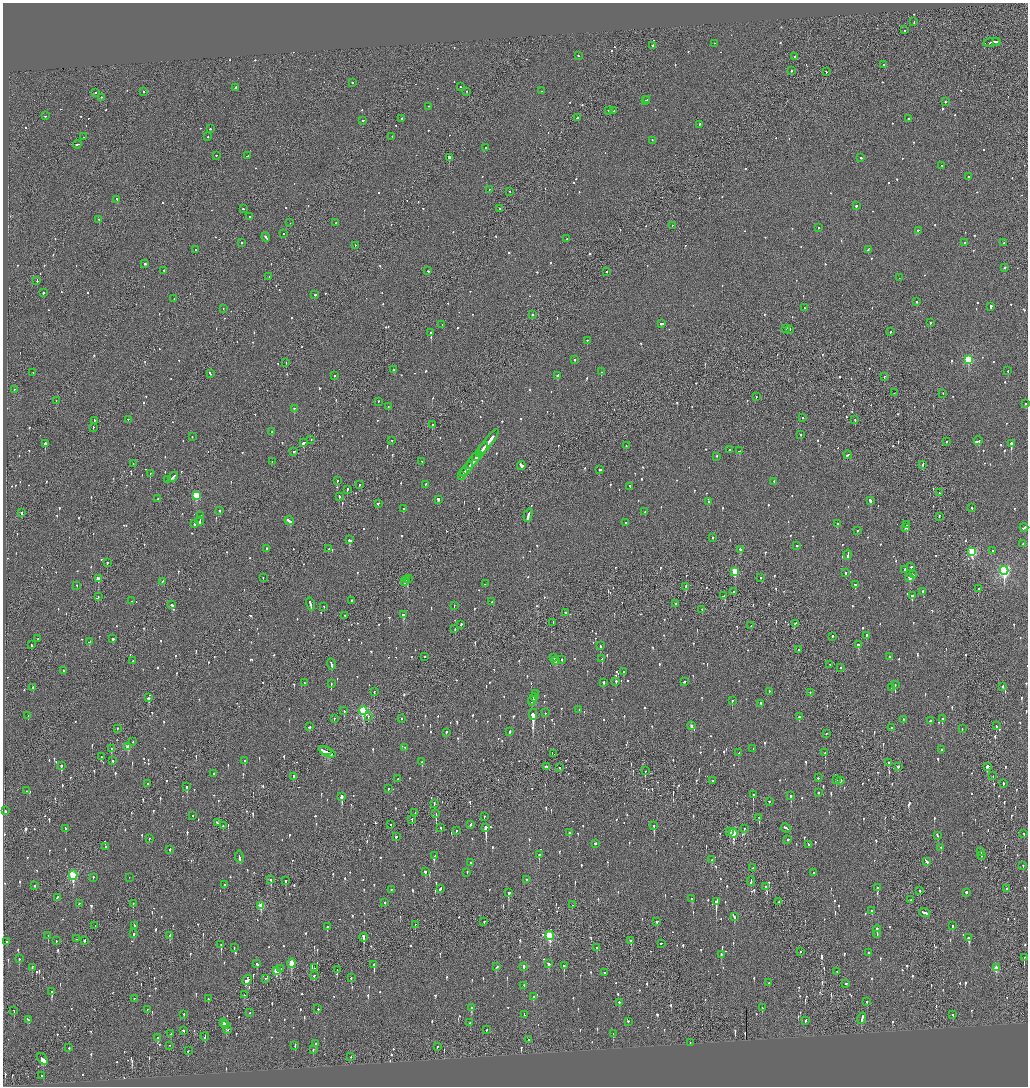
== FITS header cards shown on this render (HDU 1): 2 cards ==
NAXIS1  =                 2051
NAXIS2  =                 2168

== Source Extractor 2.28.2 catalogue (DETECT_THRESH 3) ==
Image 2051 x 2168 px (HDU 1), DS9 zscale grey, zoomed out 1/2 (1 PNG px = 2 x 2 image px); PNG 1030 x 1088 px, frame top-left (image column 2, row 2168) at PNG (3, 3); each listed source drawn as its Kron ellipse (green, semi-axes under 4 px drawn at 4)
Background -0.0862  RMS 0.075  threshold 0.225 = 3 sigma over >= 5 px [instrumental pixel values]
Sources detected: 1513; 67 cannot appear on this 1/2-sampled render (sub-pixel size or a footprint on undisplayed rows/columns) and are neither listed nor drawn; of the other 1446, the 500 brightest by FLUX_AUTO listed and drawn (946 fainter detections omitted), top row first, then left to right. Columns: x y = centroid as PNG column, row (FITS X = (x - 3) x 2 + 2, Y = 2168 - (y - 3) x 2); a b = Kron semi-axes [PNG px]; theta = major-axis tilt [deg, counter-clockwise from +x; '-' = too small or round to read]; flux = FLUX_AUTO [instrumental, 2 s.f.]
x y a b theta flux
914 22 3 1 - 110
905 30 2 2 - 99
997 42 2 2 - 69
992 43 8 2 9 280
715 44 2 1 - 62
652 46 2 2 - 210
578 56 2 2 - 64
794 57 2 2 - 74
883 65 2 2 - 290
791 71 2 2 - 130
826 72 2 2 - 69
352 83 2 2 - 110
460 87 2 1 - 57
236 88 2 2 - 290
541 91 2 2 - 69
143 92 2 1 - 230
467 92 2 2 - 74
95 93 2 2 - 230
101 98 2 2 - 110
647 100 3 1 - 140
645 101 2 2 - 100
945 102 2 2 - 68
429 107 2 2 - 190
608 111 2 1 - 220
614 111 3 2 - 140
45 116 2 2 - 180
577 118 2 2 - 240
402 119 2 2 - 150
908 119 2 2 - 86
363 121 2 2 - 190
699 125 3 1 - 96
210 129 2 2 - 120
83 137 2 2 - 60
208 137 2 2 - 73
392 137 2 2 - 60
652 141 2 2 - 68
77 145 4 2 - 130
486 148 2 2 - 240
216 156 2 1 - 110
247 156 3 2 - 110
449 158 3 2 - 1900
861 158 2 2 - 68
942 166 2 2 - 62
968 177 2 2 - 110
489 190 2 2 - 62
510 192 2 1 - 110
117 200 2 2 - 97
856 206 2 2 - 280
243 209 2 2 - 91
499 209 2 2 - 100
250 217 2 2 - 600
99 220 2 2 - 240
290 223 2 1 - 200
336 223 2 2 - 59
672 226 2 1 - 71
818 228 2 2 - 490
918 231 2 2 - 63
283 234 2 2 - 76
266 238 5 2 - 320
567 239 2 1 - 61
242 243 2 2 - 58
965 243 2 2 - 82
1004 243 2 2 - 68
355 246 2 2 - 58
196 250 2 2 - 100
868 250 3 2 - 110
145 264 2 2 - 210
1005 268 2 2 - 180
164 271 2 2 - 77
428 271 3 2 - 170
606 272 2 2 - 64
269 277 2 2 - 97
899 278 2 2 - 60
37 281 3 2 - 150
43 293 2 2 - 130
315 295 2 2 - 250
174 299 2 2 - 91
917 302 2 2 - 130
991 307 3 2 - 290
804 308 2 2 - 73
223 309 2 1 - 73
532 315 2 2 - 63
930 323 2 2 - 98
662 324 4 2 - 140
442 325 2 1 - 61
786 329 2 2 - 84
790 330 3 2 - 71
890 332 2 2 - 170
431 333 2 2 - 350
587 341 2 2 - 67
575 360 2 2 - 82
968 360 3 3 - 1100
286 363 2 1 - 110
394 370 2 2 - 58
1008 371 2 1 - 81
601 372 2 1 - 110
33 373 2 2 - 94
210 374 3 2 - 120
334 376 2 2 - 57
557 376 3 2 - 150
884 377 2 1 - 320
14 390 2 1 - 76
894 393 2 1 - 56
943 394 2 1 - 92
756 397 2 1 - 84
56 401 2 2 - 62
378 402 2 2 - 140
1025 404 2 2 - 79
388 407 2 2 - 140
294 409 2 2 - 300
803 418 2 2 - 110
128 420 2 1 - 80
855 420 2 1 - 140
94 421 2 1 - 58
432 425 2 2 - 190
93 428 2 1 - 110
271 432 2 2 - 87
801 435 2 2 - 56
192 437 2 2 - 58
311 440 2 1 - 280
391 441 2 2 - 67
978 441 4 2 - 290
488 442 16 2 51 740
946 442 2 2 - 68
303 443 3 2 - 440
45 444 3 2 - 520
1011 444 2 2 - 280
626 446 2 2 - 58
482 450 8 2 52 410
729 450 2 1 - 480
739 451 3 2 - 91
294 452 3 2 - 110
848 455 4 2 - 120
477 456 5 2 - 310
717 457 2 2 - 61
474 460 11 2 52 530
272 462 2 2 - 83
422 462 2 2 - 60
133 464 2 2 - 57
923 465 3 2 - 64
521 466 4 2 - 530
467 469 8 2 50 450
600 470 3 2 - 120
463 473 3 2 - 150
150 474 2 2 - 230
461 476 3 2 - 140
173 477 6 2 43 200
168 480 2 2 - 68
337 481 2 2 - 66
774 482 2 2 - 82
359 485 2 1 - 61
425 485 2 2 - 92
630 487 2 2 - 180
347 490 2 2 - 340
939 493 2 1 - 88
196 496 3 3 - 560
339 497 2 2 - 150
158 499 2 2 - 76
438 500 3 2 - 220
870 501 2 2 - 380
709 502 2 2 - 120
378 504 2 2 - 240
971 508 2 2 - 80
404 509 2 2 - 140
219 511 2 2 - 61
645 512 2 2 - 71
22 513 2 2 - 390
528 515 7 2 75 500
201 516 2 2 - 65
939 517 3 1 - 63
200 521 4 2 - 210
289 521 5 2 - 300
626 523 2 2 - 88
194 524 2 2 - 670
838 524 2 2 - 98
907 525 2 2 - 470
905 528 3 1 - 310
1024 528 4 2 - 110
857 531 2 2 - 73
713 538 2 2 - 160
349 540 3 2 - 420
1023 544 2 2 - 66
797 546 2 2 - 120
266 549 2 2 - 110
328 549 2 2 - 60
740 550 2 2 - 86
993 551 2 2 - 70
972 552 4 3 - 1200
848 555 5 2 - 190
107 563 2 2 - 100
911 567 2 2 - 370
904 570 3 2 - 120
1004 571 4 3 - 2800
735 572 3 3 - 550
845 573 3 2 - 77
913 575 4 2 - 110
263 578 2 2 - 79
761 578 2 2 - 59
910 578 3 2 - 180
98 579 3 2 - 200
408 579 2 1 - 140
407 580 2 1 - 200
162 582 3 2 - 71
404 582 3 2 - 120
485 584 2 2 - 200
855 585 2 2 - 210
77 586 2 2 - 65
686 587 2 2 - 230
978 589 2 2 - 360
733 592 2 2 - 66
923 592 2 2 - 120
724 596 4 2 - 360
912 596 3 2 - 230
98 597 2 2 - 66
132 601 2 2 - 66
351 601 2 2 - 110
492 602 2 2 - 70
310 604 6 2 -75 240
676 604 2 1 - 68
172 605 3 2 - 160
454 606 2 2 - 57
324 607 2 2 - 68
702 610 2 2 - 77
565 613 2 2 - 100
403 615 3 2 - 420
345 616 2 2 - 60
553 623 2 1 - 95
795 624 4 2 - 130
461 625 2 2 - 110
751 626 2 1 - 57
455 629 2 2 - 79
866 636 3 2 - 96
832 637 2 2 - 130
38 639 2 2 - 62
113 639 2 2 - 310
89 642 4 2 - 140
31 645 2 2 - 72
859 645 3 2 - 210
600 646 2 2 - 64
798 650 2 1 - 140
425 657 2 2 - 56
890 657 2 2 - 91
554 658 2 2 - 120
602 659 2 2 - 71
562 660 2 2 - 100
133 661 3 2 - 87
556 661 4 2 - 300
331 665 6 2 -75 210
830 665 2 2 - 61
841 668 2 2 - 71
64 671 2 1 - 140
624 672 2 2 - 72
616 682 2 2 - 63
684 682 2 2 - 98
304 683 2 2 - 70
604 683 2 2 - 98
331 684 2 2 - 130
895 685 4 2 - 150
1003 687 2 2 - 150
33 688 2 2 - 220
891 688 2 2 - 110
374 692 2 1 - 140
769 692 2 2 - 78
810 693 2 2 - 61
535 694 3 2 - 120
148 698 3 2 - 150
534 698 4 2 - 210
532 701 5 2 - 220
732 701 2 2 - 170
761 704 3 2 - 150
579 710 2 2 - 60
344 711 2 2 - 110
363 711 4 3 - 1700
545 713 2 2 - 140
533 715 6 2 90 3000
28 716 2 2 - 89
368 717 3 2 - 72
799 717 2 2 - 160
334 719 2 1 - 77
401 719 2 2 - 160
942 719 2 2 - 110
904 720 2 2 - 71
931 721 3 2 - 98
691 726 3 2 - 86
996 726 2 2 - 100
309 727 3 2 - 350
891 728 2 2 - 56
118 729 2 1 - 120
962 729 2 2 - 70
509 732 3 2 - 85
446 733 3 2 - 95
826 734 2 1 - 87
133 742 2 1 - 210
128 747 3 2 - 190
405 748 2 2 - 59
112 749 3 2 - 270
753 749 2 2 - 55
942 750 2 2 - 65
325 751 7 3 -21 310
327 752 9 2 -26 410
739 753 2 1 - 120
825 753 2 1 - 110
554 754 2 1 - 200
101 757 2 2 - 86
113 761 2 2 - 82
245 761 2 2 - 400
422 762 3 2 - 200
889 763 3 2 - 160
61 766 2 2 - 440
547 767 2 2 - 81
898 767 3 2 - 120
987 767 2 2 - 1300
560 768 2 2 - 67
645 771 2 1 - 130
214 774 2 2 - 230
993 776 2 1 - 57
293 777 2 2 - 270
818 778 2 2 - 95
398 779 2 2 - 67
836 780 2 2 - 190
713 781 2 2 - 100
840 781 3 2 - 71
147 784 2 2 - 71
1003 784 3 1 - 170
187 787 3 2 - 230
388 789 2 2 - 100
26 791 2 2 - 86
818 793 2 2 - 150
753 795 2 2 - 300
791 796 3 2 - 330
342 797 3 2 - 630
769 802 2 2 - 80
434 804 3 2 - 110
5 811 3 2 - 82
415 813 2 1 - 93
436 814 3 1 - 280
193 816 2 2 - 89
484 817 3 2 - 72
759 818 3 2 - 120
412 820 3 2 - 66
217 823 3 2 - 130
391 825 2 2 - 85
471 825 4 2 - 110
223 826 2 2 - 88
654 826 3 2 - 330
441 828 2 2 - 63
486 828 4 2 - 1200
786 828 5 2 - 190
66 829 2 2 - 130
744 829 2 1 - 80
456 831 2 2 - 63
730 832 2 2 - 74
569 833 3 2 - 95
733 833 5 3 - 750
1024 834 3 2 - 64
937 836 4 2 - 220
396 837 2 2 - 140
149 839 2 2 - 66
788 840 2 2 - 160
595 844 2 2 - 280
808 845 3 2 - 180
106 847 2 2 - 73
941 848 2 2 - 100
170 850 2 2 - 110
981 852 2 2 - 78
539 855 3 2 - 130
435 856 2 1 - 64
981 856 2 2 - 160
239 857 6 2 -81 250
712 860 2 2 - 100
927 862 3 2 - 110
470 863 3 2 - 92
1023 866 2 2 - 58
753 868 2 1 - 61
426 872 3 2 - 85
467 873 2 2 - 74
814 873 2 2 - 220
73 876 4 3 - 1200
93 878 2 2 - 78
129 878 2 1 - 57
271 880 3 2 - 210
526 880 2 2 - 71
285 881 3 2 - 64
751 882 5 1 - 210
224 885 2 2 - 58
34 886 2 2 - 98
765 887 2 2 - 69
878 888 3 2 - 310
440 889 3 2 - 190
1007 889 2 2 - 150
391 890 2 2 - 77
920 891 3 2 - 65
508 893 3 2 - 390
966 893 2 2 - 570
57 898 3 2 - 78
692 899 3 2 - 130
911 900 2 2 - 62
716 902 4 2 - 1300
779 902 2 1 - 97
385 903 2 2 - 100
79 904 2 2 - 58
133 904 2 1 - 170
572 905 2 2 - 110
261 906 4 3 - 350
872 911 2 2 - 180
925 913 5 2 - 270
734 917 3 2 - 190
484 922 2 2 - 84
657 922 3 2 - 59
415 925 2 1 - 59
95 926 2 1 - 70
134 926 4 2 - 82
952 926 2 2 - 72
327 927 3 2 - 120
877 932 6 2 -89 280
133 934 2 2 - 85
877 935 3 2 - 180
48 936 2 2 - 270
170 936 2 2 - 110
550 936 4 3 - 1100
364 938 4 2 - 450
969 938 3 3 - 290
76 939 2 1 - 80
56 941 2 2 - 130
84 941 2 1 - 75
631 941 3 2 - 96
7 942 2 2 - 90
661 944 2 2 - 70
221 945 3 2 - 360
234 948 2 2 - 72
597 948 2 2 - 180
800 952 2 1 - 140
869 953 2 2 - 66
721 955 3 2 - 85
1024 958 4 1 - 100
19 959 2 2 - 170
292 963 4 3 - 390
257 964 3 2 - 230
549 964 3 2 - 180
374 965 3 2 - 360
564 966 3 2 - 150
496 967 3 2 - 90
524 967 3 2 - 190
32 968 4 2 - 60
314 968 2 2 - 270
996 968 4 2 - 180
280 969 2 2 - 170
337 970 2 1 - 57
276 971 4 3 - 300
837 972 2 1 - 110
604 973 2 2 - 79
314 976 3 2 - 70
351 978 3 2 - 74
265 979 2 2 - 60
247 980 5 3 - 320
769 983 2 2 - 70
846 984 2 2 - 81
524 986 2 2 - 82
52 992 3 2 - 210
244 995 3 2 - 70
533 997 3 2 - 130
134 999 2 1 - 240
208 999 2 2 - 63
867 1002 2 2 - 88
619 1003 2 2 - 160
471 1008 3 2 - 300
762 1008 3 2 - 80
318 1009 2 2 - 61
147 1010 2 2 - 92
14 1011 2 2 - 210
249 1013 2 1 - 56
184 1015 2 2 - 56
524 1015 3 2 - 65
953 1015 2 2 - 71
862 1019 6 2 73 240
29 1020 4 2 - 120
806 1021 3 2 - 86
628 1022 2 2 - 84
223 1023 3 2 - 150
470 1023 2 2 - 98
226 1025 2 2 - 180
228 1030 3 2 - 65
486 1030 2 2 - 110
183 1031 2 2 - 64
171 1034 2 2 - 70
613 1034 2 2 - 87
205 1037 4 2 - 220
157 1038 3 2 - 80
528 1040 2 2 - 71
690 1043 2 2 - 110
315 1044 2 2 - 70
170 1046 2 1 - 62
295 1046 3 2 - 75
437 1047 2 2 - 59
69 1048 2 2 - 57
313 1050 2 2 - 160
188 1051 2 2 - 180
351 1057 2 1 - 61
43 1059 6 3 -53 350
42 1076 2 2 - 250
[946 fainter detections neither listed nor drawn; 67 sub-pixel or undisplayed-footprint detections neither listed nor drawn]